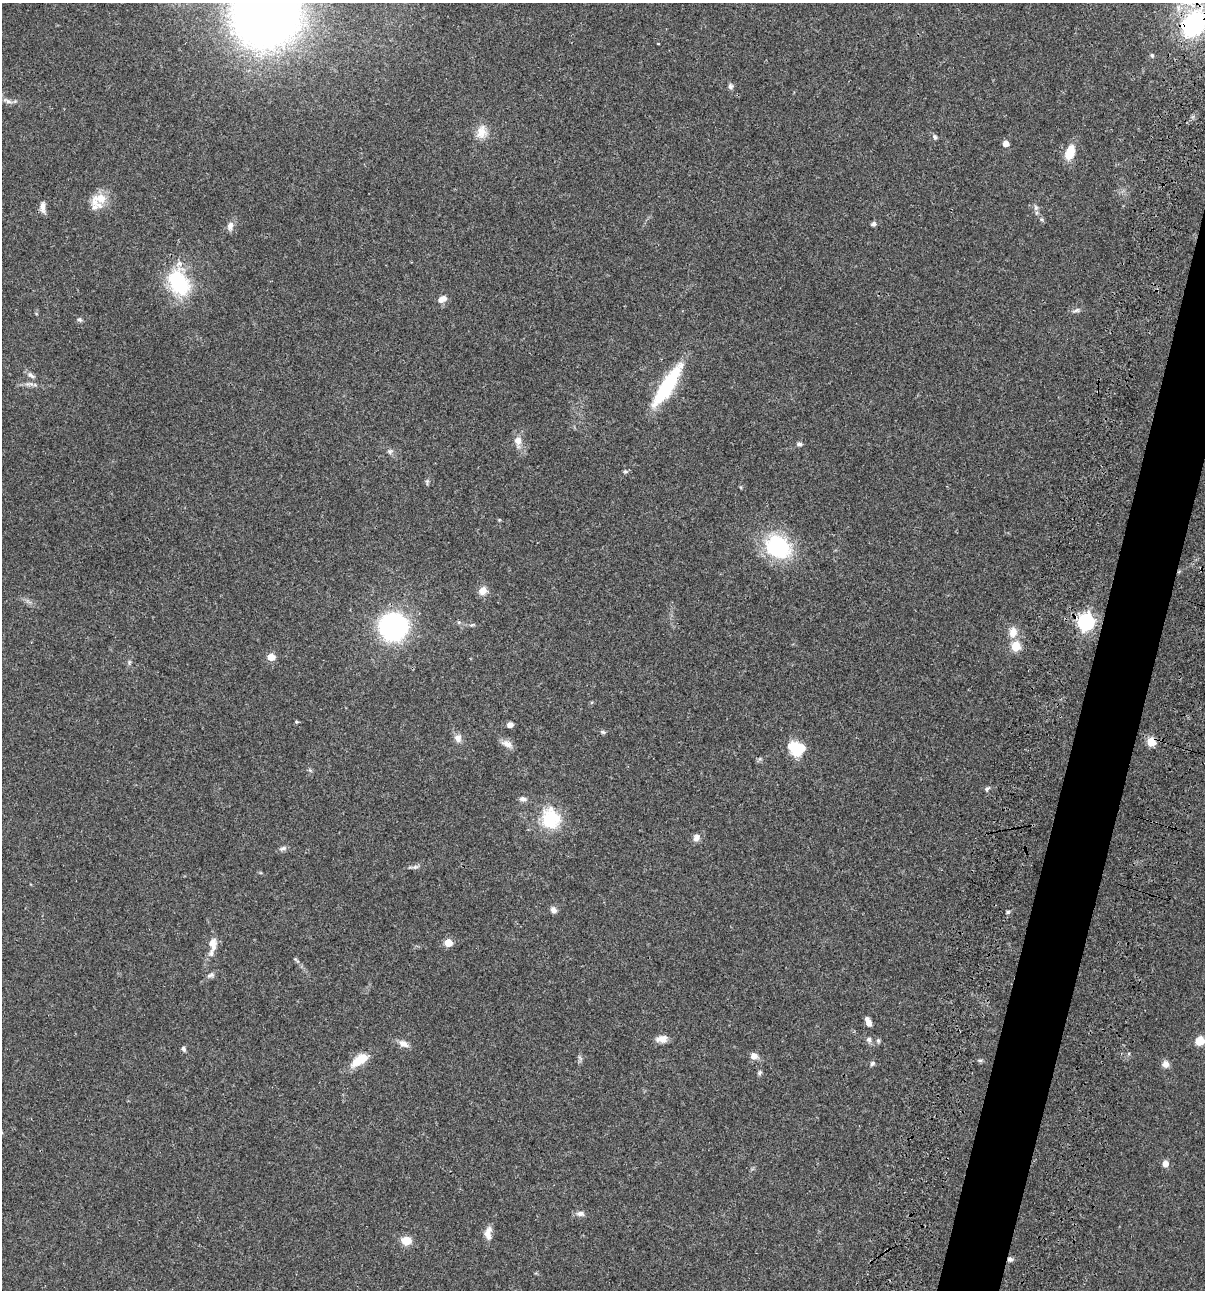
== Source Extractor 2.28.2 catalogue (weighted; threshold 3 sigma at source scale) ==
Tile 10 of 4 x 4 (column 2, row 3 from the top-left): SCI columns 1438-2640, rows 1408-2695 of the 5404 x 5390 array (HDU 1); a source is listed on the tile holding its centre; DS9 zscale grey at full resolution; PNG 1207 x 1292 px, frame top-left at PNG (2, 3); no overlay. Shown black and unused: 4% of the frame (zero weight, under 3 of 4 exposures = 9% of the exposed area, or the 3 px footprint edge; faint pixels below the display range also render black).
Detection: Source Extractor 2.28.2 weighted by HDU 2 'WHT'; one run over the whole footprint, this tile lists its part. Background 0.047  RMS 0.0061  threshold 0.0276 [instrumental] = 3 sigma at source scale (4.5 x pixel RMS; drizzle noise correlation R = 1.50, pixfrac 1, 0.05/0.05 arcsec/px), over >= 5 px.
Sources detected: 72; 1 inside a brighter object's white glare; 1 cosmic-ray / hot-pixel residue — not listed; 2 inside a brighter listed object's ellipse — not listed separately; the other 68 listed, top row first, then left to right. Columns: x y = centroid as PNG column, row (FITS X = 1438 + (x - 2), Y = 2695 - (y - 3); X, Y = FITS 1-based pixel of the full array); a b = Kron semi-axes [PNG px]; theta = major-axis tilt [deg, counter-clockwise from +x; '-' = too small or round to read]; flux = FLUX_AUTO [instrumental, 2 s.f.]
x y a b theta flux
266 14 43 41 39 620
1194 24 25 18 53 75
658 43 3 2 - 0.37
1152 55 5 4 - 1
730 86 7 6 - 1.5
8 101 12 5 -26 2.2
481 132 19 13 71 7.3
935 137 6 5 - 1.3
1006 143 5 4 - 5.4
1070 153 16 9 71 11
99 199 22 16 37 10
42 207 13 6 -85 3.4
1036 208 8 6 -90 1.5
873 224 7 5 19 1.4
230 226 10 7 76 3.2
179 282 35 23 -60 38
442 299 11 7 27 3.4
1076 310 10 4 23 1.6
79 319 6 6 - 1.2
31 375 12 6 -39 2.1
667 386 51 13 57 40
518 441 12 10 -80 4.3
799 444 6 5 - 1.7
390 451 7 7 - 1.5
625 471 6 5 - 0.9
427 481 5 5 - 1
778 547 30 24 -33 47
483 591 10 9 - 4.7
1086 622 7 6 - 190
393 627 16 15 - 160
1013 632 13 10 79 5.8
1015 646 5 5 - 27
271 657 5 5 - 12
296 722 5 4 - 0.79
510 725 6 5 - 2.6
603 732 7 5 -21 1
458 738 11 10 - 3.2
1151 742 5 5 - 25
507 744 16 8 -22 3.8
797 748 16 12 -14 22
987 789 7 4 33 1.2
523 799 9 6 -10 2
550 819 24 23 - 25
696 838 9 7 59 3.2
283 848 10 5 14 1.6
415 867 7 4 18 1.3
553 910 8 7 - 2.6
1008 912 5 4 - 0.87
448 943 5 5 - 13
213 944 19 11 -89 6.2
211 975 10 6 21 1.8
868 1022 10 5 -68 3.5
662 1039 13 9 10 4.4
869 1039 7 6 - 1.8
878 1040 7 4 -63 1.1
1200 1041 10 9 - 6.6
403 1044 14 8 -28 3.7
183 1049 8 5 -62 1.2
754 1056 8 7 - 3.7
980 1060 8 4 -7 1
358 1061 22 12 48 9.3
872 1063 7 5 37 1.3
1165 1064 9 9 - 3
759 1073 6 5 - 1
1165 1163 7 6 - 3.6
580 1214 12 7 -4 2.4
488 1233 17 8 84 4.6
406 1241 9 8 - 9.2
Overlapping masked pixels (flux is a lower limit): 2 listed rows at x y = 1194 24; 1151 742
Isophote crosses this tile's border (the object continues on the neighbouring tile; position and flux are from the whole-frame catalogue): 2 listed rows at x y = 266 14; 1194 24